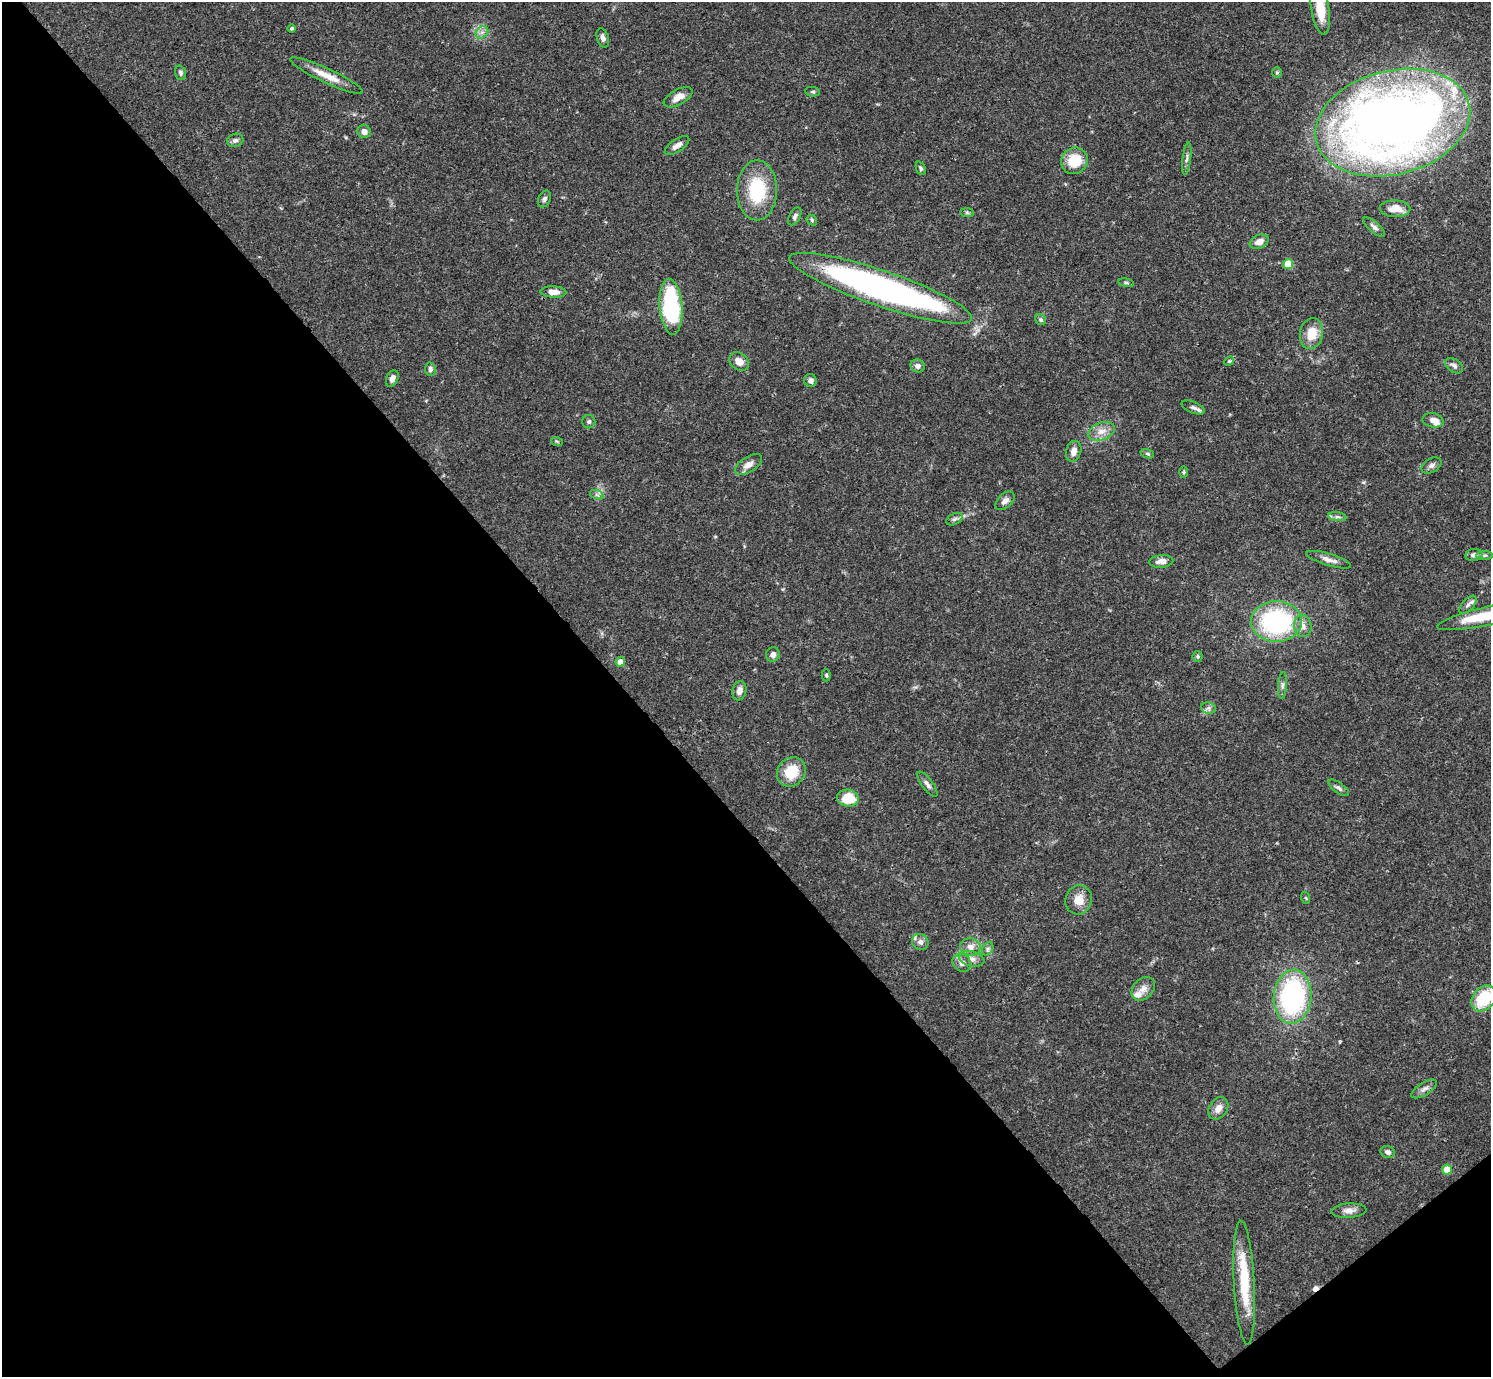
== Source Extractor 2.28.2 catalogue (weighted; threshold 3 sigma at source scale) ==
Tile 14 of 4 x 4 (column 2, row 4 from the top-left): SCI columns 1491-2979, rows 159-1533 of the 5962 x 5959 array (HDU 1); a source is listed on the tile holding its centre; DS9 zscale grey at full resolution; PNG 1493 x 1379 px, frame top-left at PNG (2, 2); each listed source drawn as its Kron ellipse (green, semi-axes under 4 px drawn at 4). Shown black and unused: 43% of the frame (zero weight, under 3 of 4 exposures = <1% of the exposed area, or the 3 px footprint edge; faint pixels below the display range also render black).
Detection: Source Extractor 2.28.2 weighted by HDU 2 'WHT'; one run over the whole footprint, this tile lists its part. Background 0.0412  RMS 0.0026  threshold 0.0119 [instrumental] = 3 sigma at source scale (4.5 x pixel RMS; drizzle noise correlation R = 1.50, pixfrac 1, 0.05/0.05 arcsec/px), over >= 5 px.
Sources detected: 93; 1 cosmic-ray / hot-pixel residue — neither listed nor drawn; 5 inside a brighter listed object's ellipse — not listed separately; the other 87 listed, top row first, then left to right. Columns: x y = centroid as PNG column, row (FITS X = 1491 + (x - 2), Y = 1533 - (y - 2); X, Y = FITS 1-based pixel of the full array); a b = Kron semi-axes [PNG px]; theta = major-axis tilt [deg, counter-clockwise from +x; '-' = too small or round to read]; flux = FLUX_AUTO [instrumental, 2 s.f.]
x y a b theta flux
1320 9 27 9 -82 6.3
292 28 4 4 - 0.39
482 32 7 5 43 0.91
603 38 10 6 -74 1.1
180 73 7 5 -70 0.65
1277 73 5 5 - 0.4
326 75 40 7 -25 4.2
813 92 7 5 -6 0.41
678 97 16 7 30 2.4
1393 123 79 52 14 290
364 132 7 6 - 1.4
235 140 8 6 17 0.88
677 145 14 6 34 1.6
1187 159 16 3 83 0.86
1074 161 14 12 42 7.9
921 168 7 4 -66 0.52
757 190 30 20 90 15
544 199 9 6 65 0.77
1395 209 15 8 -2 2.7
967 213 7 4 -1 0.45
795 216 10 5 61 0.75
812 220 6 4 -48 0.38
1374 227 13 5 -41 0.9
1259 242 10 6 24 1.9
1288 264 5 5 - 8.4
1126 283 8 4 -8 0.42
881 288 96 18 -19 100
553 292 13 5 -2 2.3
671 307 28 11 -86 28
1041 320 6 5 - 0.53
1311 334 15 11 80 5.1
1229 361 5 4 - 0.35
739 362 11 8 -38 2.4
918 366 7 6 - 1
1454 366 10 6 -36 0.93
430 369 6 5 - 0.79
392 378 9 6 65 1.3
811 381 6 6 - 0.89
1193 407 12 5 -23 0.95
1433 420 10 7 -11 2
589 422 7 6 - 0.68
1101 431 14 8 21 2.4
557 442 6 3 -21 0.33
1074 451 10 7 74 1.8
1147 454 7 4 -20 0.48
748 465 15 7 33 1.9
1431 465 11 6 30 0.95
1183 472 6 4 89 0.31
597 495 7 4 -18 0.63
1005 501 11 7 43 1.3
1337 517 9 4 -8 0.74
954 519 9 5 27 0.74
1474 555 9 6 7 1.1
1484 555 8 4 0 0.51
1329 560 23 6 -17 1.9
1161 561 12 6 5 1.7
1468 605 11 5 48 0.99
1489 615 53 9 13 11
1276 621 25 20 0 38
1303 626 11 8 -83 1.8
773 654 7 7 - 1.2
1198 656 5 5 - 0.46
620 662 5 4 - 2.4
826 675 6 4 89 0.39
1282 685 13 4 87 0.87
739 691 10 7 75 1.5
1209 708 8 5 -12 0.8
791 772 15 13 52 7.1
927 784 15 5 -53 1.1
1339 788 12 5 -36 0.83
848 798 11 8 -6 7.2
1306 898 6 4 -71 0.3
1079 900 15 13 72 3.4
920 942 9 7 -42 1.2
970 947 10 9 - 1.9
988 949 7 5 61 0.57
972 959 13 7 -14 1.6
962 963 10 8 -41 1.7
1143 989 13 10 47 1.9
1293 997 27 19 85 44
1484 998 14 11 50 11
1424 1089 15 6 31 1.2
1218 1108 12 9 57 2.1
1388 1152 7 6 - 1
1447 1170 5 5 - 5.9
1349 1211 17 7 3 1.7
1244 1283 62 10 -87 13
Isophote crosses this tile's border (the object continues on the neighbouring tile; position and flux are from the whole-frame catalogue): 3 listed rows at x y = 1320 9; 1489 615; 1484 998